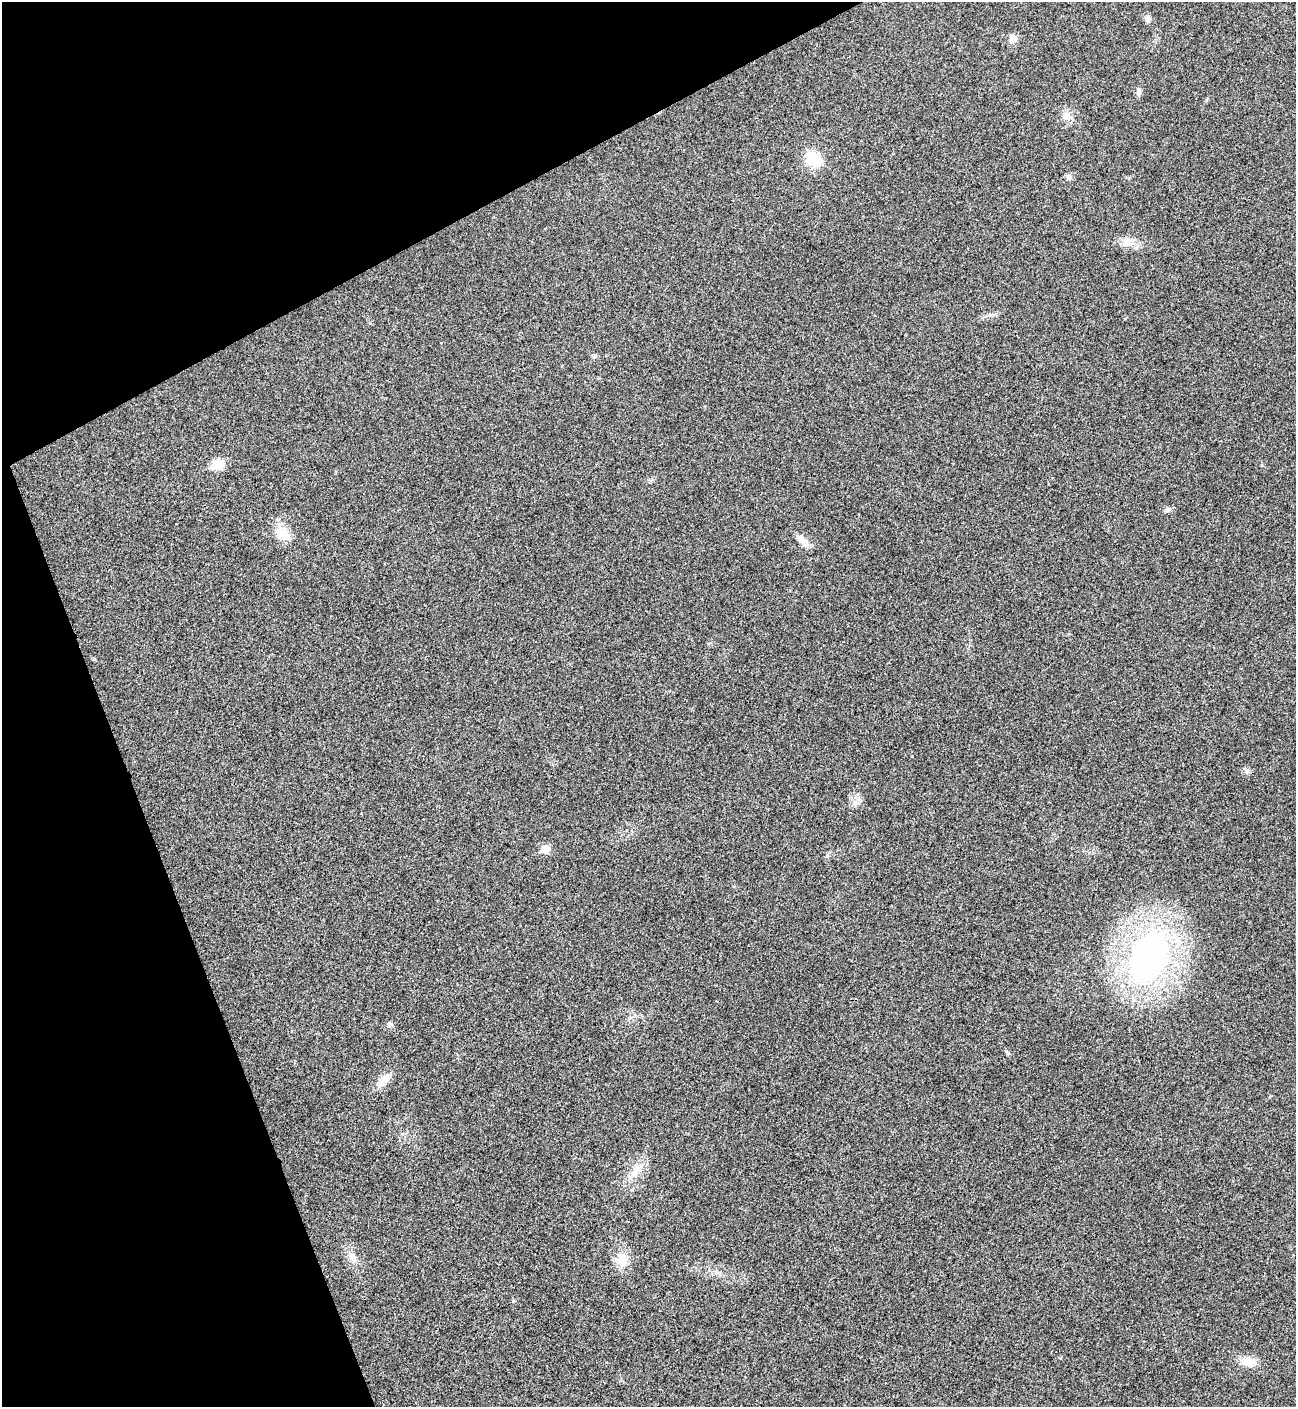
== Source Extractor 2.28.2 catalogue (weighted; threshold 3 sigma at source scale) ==
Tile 5 of 4 x 4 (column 1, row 2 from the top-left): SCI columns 294-1587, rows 2816-4220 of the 5625 x 5635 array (HDU 1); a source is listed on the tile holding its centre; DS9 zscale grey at full resolution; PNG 1298 x 1409 px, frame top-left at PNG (2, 2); no overlay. Shown black and unused: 21% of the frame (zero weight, under 3 of 4 exposures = <1% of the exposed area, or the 3 px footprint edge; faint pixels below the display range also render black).
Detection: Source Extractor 2.28.2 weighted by HDU 2 'WHT'; one run over the whole footprint, this tile lists its part. Background 0.0197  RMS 0.0056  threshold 0.025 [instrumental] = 3 sigma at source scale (4.5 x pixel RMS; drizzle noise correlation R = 1.50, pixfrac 1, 0.05/0.05 arcsec/px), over >= 5 px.
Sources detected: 22; all 22 listed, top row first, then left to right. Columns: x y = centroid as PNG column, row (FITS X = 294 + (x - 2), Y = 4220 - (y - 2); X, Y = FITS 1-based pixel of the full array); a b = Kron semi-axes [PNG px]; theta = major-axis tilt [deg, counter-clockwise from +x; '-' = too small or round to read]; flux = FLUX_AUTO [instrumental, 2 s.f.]
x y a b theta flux
1147 18 10 8 -57 2.2
1013 38 9 8 - 4.5
1138 92 11 6 89 1.8
1066 116 14 10 -22 4.7
813 159 16 13 -47 18
1069 177 9 6 -81 1.5
1127 242 14 13 - 5.3
217 464 7 6 - 29
1168 509 8 6 19 1.9
282 533 27 14 -46 10
802 540 19 10 -49 4.5
1247 771 8 6 88 1.6
855 802 7 5 45 1.9
545 849 6 5 - 14
1148 956 49 32 68 200
390 1024 8 6 -4 1.5
1007 1053 7 4 -63 0.96
383 1080 21 10 50 6.6
634 1174 19 10 53 7.1
352 1257 17 9 -62 4.9
622 1260 19 14 -84 9.8
1248 1362 18 11 -7 8
Unlisted compact peaks at least as high as the median listed source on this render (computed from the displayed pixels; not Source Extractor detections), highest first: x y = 912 756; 827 856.